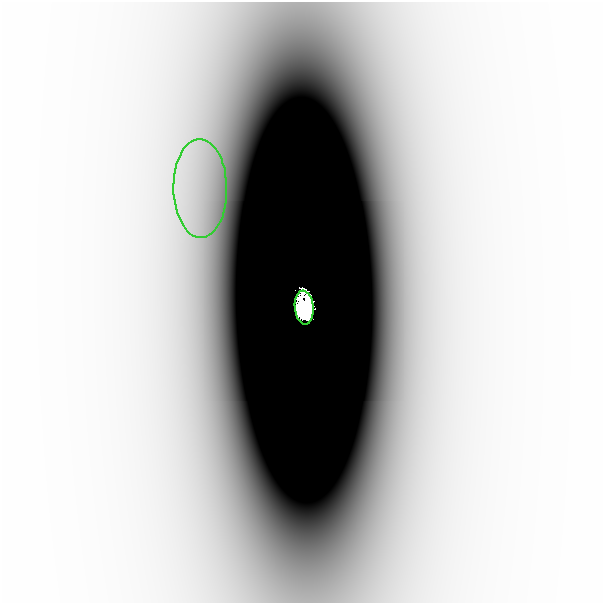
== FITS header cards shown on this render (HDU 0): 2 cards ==
NAXIS1  =                  601
NAXIS2  =                  601

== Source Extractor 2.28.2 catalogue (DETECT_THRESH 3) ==
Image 601 x 601 px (HDU 0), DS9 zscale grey, 1 PNG px = 1 image px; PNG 605 x 605 px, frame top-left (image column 1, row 601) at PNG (0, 2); each listed source drawn as its Kron ellipse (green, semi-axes under 4 px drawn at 4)
Background -1.95e-06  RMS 9.0e-07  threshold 2.71e-06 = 3 sigma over >= 5 px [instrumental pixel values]
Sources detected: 4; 2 with non-positive FLUX_AUTO (blend fragments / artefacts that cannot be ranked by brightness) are neither listed nor drawn; the other 2 listed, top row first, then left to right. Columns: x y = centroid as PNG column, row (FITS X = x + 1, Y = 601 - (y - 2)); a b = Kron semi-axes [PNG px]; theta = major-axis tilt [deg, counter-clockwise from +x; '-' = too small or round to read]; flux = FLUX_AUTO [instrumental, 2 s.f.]
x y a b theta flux
198 188 49 27 -89 0.0089
302 307 17 9 -84 22
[2 non-positive-flux detections neither listed nor drawn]